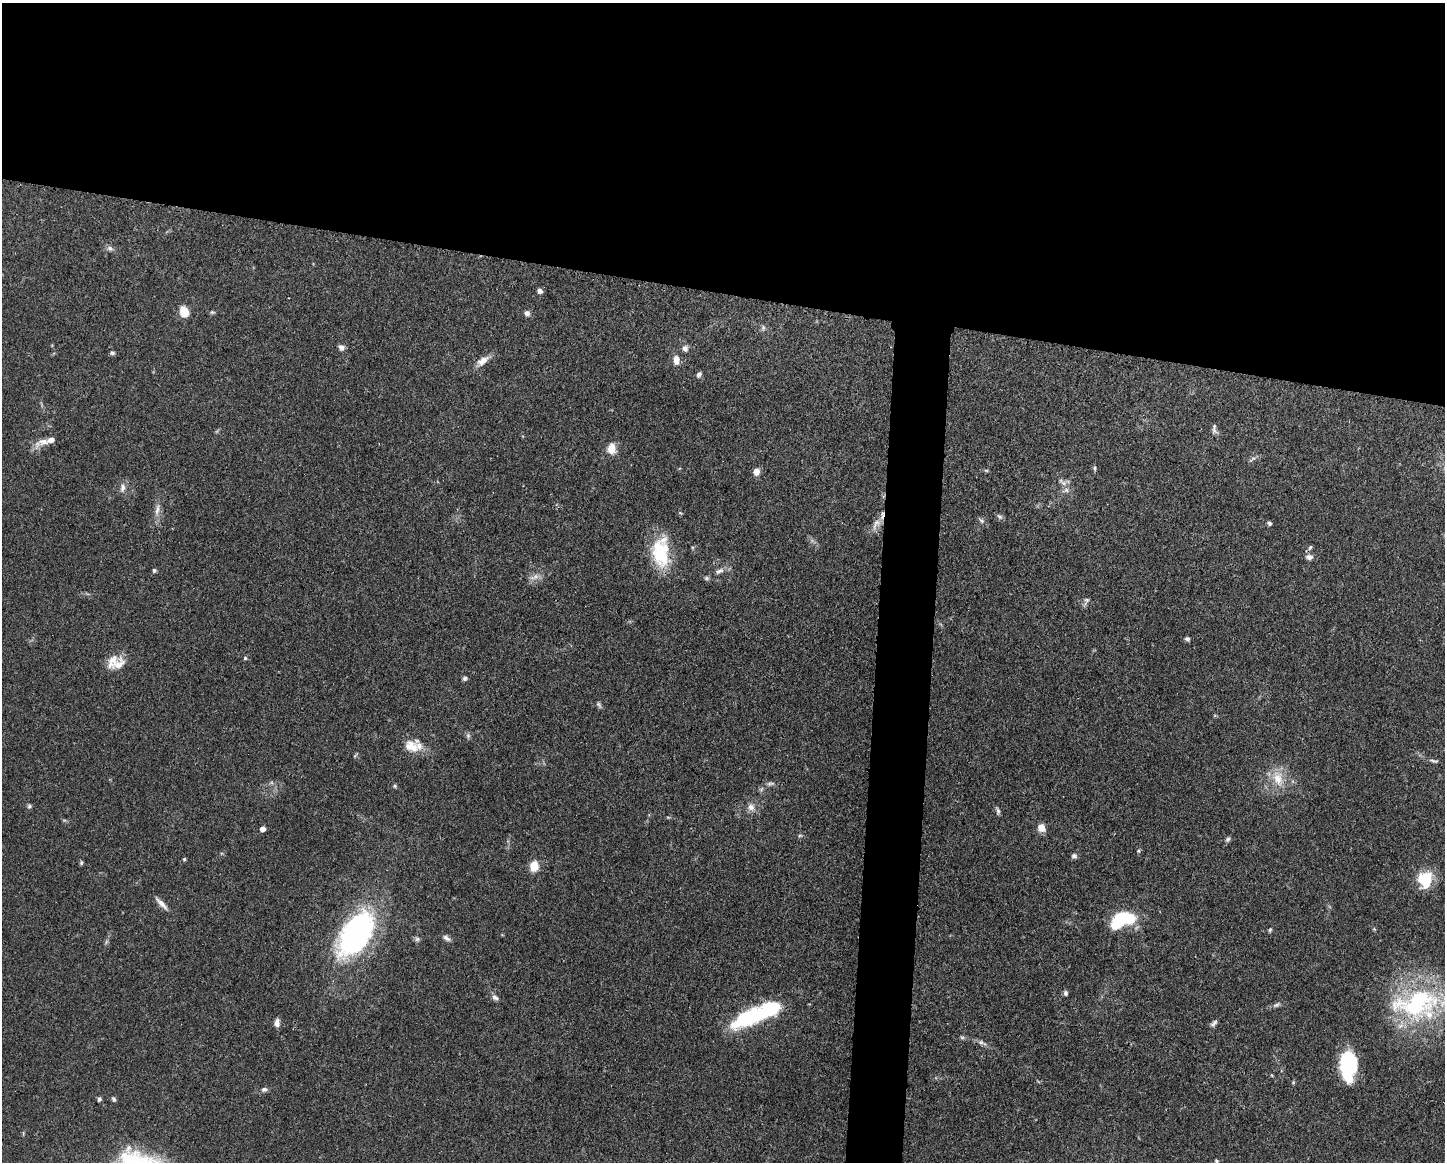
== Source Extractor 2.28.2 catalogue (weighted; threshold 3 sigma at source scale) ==
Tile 2 of 3 x 4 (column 2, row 1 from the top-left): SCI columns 1558-3000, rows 3485-4644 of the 4667 x 4651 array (HDU 1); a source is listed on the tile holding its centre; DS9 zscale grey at full resolution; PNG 1447 x 1164 px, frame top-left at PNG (2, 3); no overlay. Shown black and unused: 28% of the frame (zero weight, under 3 of 4 exposures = <1% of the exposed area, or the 3 px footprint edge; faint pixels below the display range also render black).
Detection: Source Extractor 2.28.2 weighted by HDU 2 'WHT'; one run over the whole footprint, this tile lists its part. Background 0.0413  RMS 0.0027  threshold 0.0123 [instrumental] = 3 sigma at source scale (4.5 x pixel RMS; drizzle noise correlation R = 1.50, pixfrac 1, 0.05/0.05 arcsec/px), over >= 5 px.
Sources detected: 83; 3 inside a brighter object's white glare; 1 cosmic-ray / hot-pixel residue — not listed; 3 inside a brighter listed object's ellipse — not listed separately; the other 76 listed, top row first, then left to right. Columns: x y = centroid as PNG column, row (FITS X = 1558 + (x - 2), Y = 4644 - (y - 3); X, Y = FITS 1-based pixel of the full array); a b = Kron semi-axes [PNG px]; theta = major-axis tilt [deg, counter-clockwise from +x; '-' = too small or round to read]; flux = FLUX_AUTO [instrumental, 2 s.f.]
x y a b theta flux
110 248 8 6 -44 0.81
540 291 6 5 - 1
184 312 11 8 -71 4.3
212 312 7 5 6 0.43
527 313 8 7 - 0.9
763 328 7 6 - 0.66
341 347 8 7 - 1.1
685 348 9 8 - 1.1
112 353 6 5 - 0.54
676 360 11 6 -85 2.3
483 361 18 9 36 2.5
699 374 7 5 51 0.76
1214 429 13 6 -79 0.92
43 442 26 9 19 2.8
611 449 13 10 85 3
1095 468 6 5 - 0.45
986 470 6 4 -19 0.34
756 472 7 6 - 1.8
1064 483 7 6 - 0.93
123 488 12 7 79 1.3
1066 490 7 5 -47 0.69
157 510 17 5 77 1.6
1000 517 10 6 -43 0.69
981 521 9 5 -44 0.7
1269 523 5 4 - 0.61
876 524 21 9 60 2.4
1310 547 8 5 62 0.52
661 552 38 21 -87 13
1309 557 10 7 -7 1.2
154 570 5 5 - 0.51
719 571 11 6 26 1.2
534 577 14 6 27 1.5
706 578 6 5 - 0.5
1086 601 12 6 74 0.85
1187 639 6 5 - 0.59
245 658 5 5 - 0.4
119 665 23 15 39 3.8
465 678 6 5 - 0.64
599 705 10 5 -62 0.58
468 736 7 6 - 0.62
411 746 21 17 2 5
1434 761 14 3 -14 0.72
1278 778 24 14 -72 5.8
770 784 12 5 7 0.85
395 786 5 5 - 0.38
29 806 6 5 - 0.5
751 807 10 10 - 1.7
998 811 11 5 -76 0.66
1041 828 9 8 - 2.4
263 829 5 4 - 2.2
800 835 6 4 19 0.38
1228 839 7 5 52 0.62
1074 856 6 6 - 0.75
184 859 4 4 - 0.35
81 863 6 4 -90 0.4
534 866 10 8 86 4.5
1425 879 18 14 35 9.2
161 903 21 6 -45 1.8
1119 920 19 10 54 13
1270 930 6 4 68 0.39
356 934 47 26 57 63
446 938 10 6 -36 0.97
417 939 6 6 - 0.65
1065 993 7 5 -78 0.59
495 997 9 6 -41 0.96
1416 1003 71 37 9 41
1276 1005 11 5 26 0.83
753 1016 49 16 25 26
277 1023 10 6 87 1.3
1214 1023 10 5 44 0.81
982 1043 15 5 -23 1.1
1348 1064 25 14 88 25
264 1089 7 6 - 0.75
99 1099 5 4 - 0.59
114 1099 6 5 - 0.5
1216 1161 6 4 -23 0.39
Overlapping masked pixels (flux is a lower limit): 2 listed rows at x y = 1416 1003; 1348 1064
Isophote crosses this tile's border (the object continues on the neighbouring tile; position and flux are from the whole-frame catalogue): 1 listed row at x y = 1416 1003